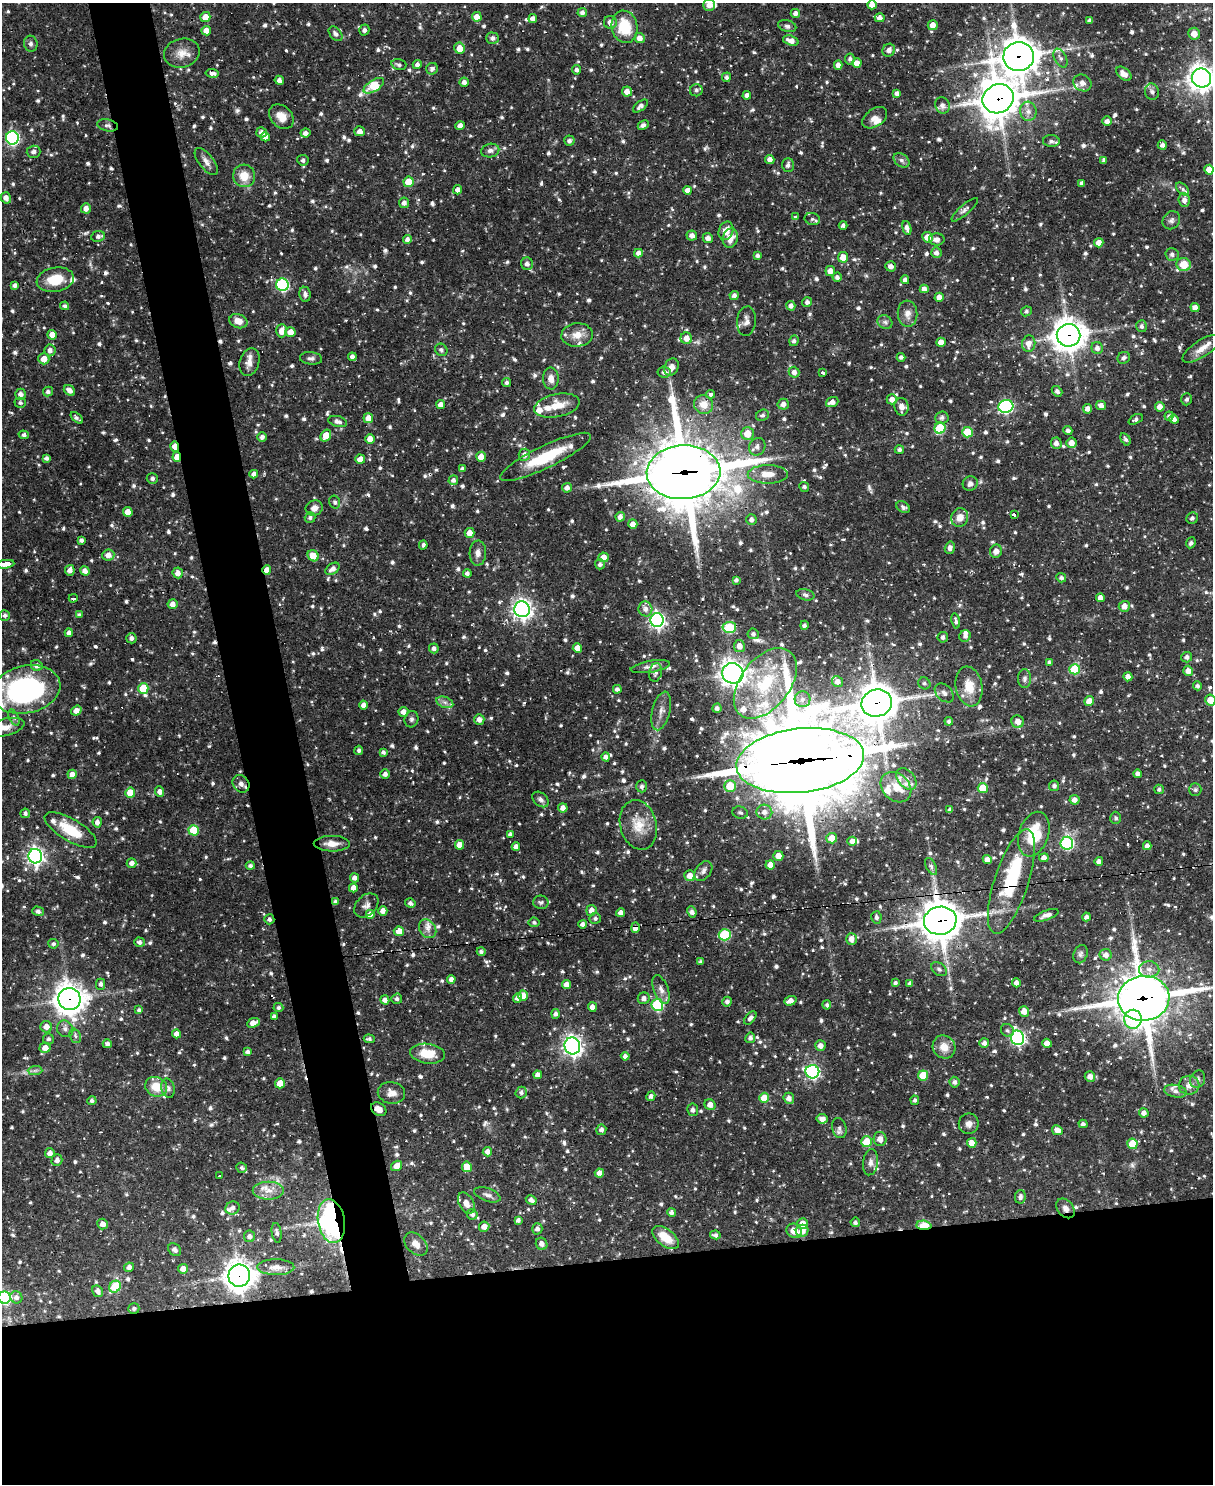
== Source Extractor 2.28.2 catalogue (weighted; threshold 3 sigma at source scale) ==
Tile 11 of 4 x 3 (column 3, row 3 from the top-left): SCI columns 2424-3634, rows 247-1728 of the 4846 x 4826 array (HDU 1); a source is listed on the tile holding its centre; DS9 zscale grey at full resolution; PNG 1215 x 1486 px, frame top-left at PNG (2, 3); each listed source drawn as its Kron ellipse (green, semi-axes under 4 px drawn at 4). Shown black and unused: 19% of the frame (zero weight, under 2 of 3 exposures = <1% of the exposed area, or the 3 px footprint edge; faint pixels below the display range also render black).
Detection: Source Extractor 2.28.2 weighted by HDU 2 'WHT'; one run over the whole footprint, this tile lists its part. Background 0.0695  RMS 0.0028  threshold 0.0127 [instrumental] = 3 sigma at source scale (4.5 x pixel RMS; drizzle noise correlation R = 1.50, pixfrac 1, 0.05/0.05 arcsec/px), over >= 5 px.
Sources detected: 1198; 2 too faint to see at this stretch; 1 inside a brighter object's white glare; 11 cosmic-ray / hot-pixel residue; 1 long thin detection or spike segment (spike, bleed or trail) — neither listed nor drawn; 32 inside a brighter listed object's ellipse — not listed separately; of the other 1151, all 500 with FLUX_AUTO >= 0.7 (the completeness limit of this list) listed and drawn (651 fainter detections not listed), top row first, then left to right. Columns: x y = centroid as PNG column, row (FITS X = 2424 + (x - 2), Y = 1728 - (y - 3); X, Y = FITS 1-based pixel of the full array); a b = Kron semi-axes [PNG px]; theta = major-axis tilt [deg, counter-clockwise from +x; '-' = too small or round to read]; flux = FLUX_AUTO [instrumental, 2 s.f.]
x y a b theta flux
709 5 6 6 - 1.9
872 5 5 4 - 2.2
582 12 5 4 - 1
795 13 5 4 - 1.3
205 17 5 5 - 3.5
477 17 5 5 - 2.5
880 18 5 4 - 1.9
533 19 4 4 - 1.3
1090 21 4 4 - 0.98
610 22 6 6 - 1.9
933 25 5 5 - 2.4
787 26 9 5 -16 0.9
624 27 16 13 -80 9.8
364 30 5 5 - 0.93
206 31 4 4 - 2.5
336 34 8 5 -50 1.1
1194 34 6 5 - 2.8
492 38 6 6 - 1.1
640 38 5 5 - 1.8
791 41 8 5 -18 2.2
31 44 8 7 - 0.84
460 48 5 5 - 3.4
889 50 7 6 - 1.6
182 53 18 14 14 3.7
1019 57 15 14 - 570
1060 58 10 6 -62 1
850 59 5 4 - 0.72
857 63 4 4 - 2.3
399 65 7 5 -15 0.79
417 65 4 4 - 1
838 65 4 4 - 1.8
432 69 6 5 - 1.1
576 70 4 4 - 0.9
212 73 6 4 -9 1.4
1124 74 9 5 -39 1.9
726 77 5 4 - 0.75
1202 78 9 9 - 280
279 80 4 4 - 1.3
464 82 4 4 - 1.2
1082 83 9 8 - 1.4
374 86 11 5 33 12
696 90 6 6 - 0.84
627 92 5 5 - 1.9
1152 92 8 7 - 1.1
897 93 4 4 - 1.2
747 95 4 4 - 1.4
998 99 16 14 30 710
942 105 8 7 - 1.3
640 106 9 4 38 1.3
1028 111 10 8 -83 1.9
281 117 14 10 -44 3.3
875 118 14 9 36 1.8
1107 121 5 4 - 1.3
107 125 10 6 -13 0.88
643 125 6 4 25 1.1
460 126 4 4 - 1.6
360 131 5 5 - 1.6
262 132 5 5 - 1.3
305 133 5 4 - 1.4
265 137 5 4 - 2.3
12 138 6 6 - 50
569 141 5 5 - 0.93
1051 141 8 6 -3 0.99
1162 145 5 4 - 1
490 151 9 7 11 1.2
34 152 7 6 - 1.2
770 159 4 4 - 1.4
303 160 6 5 - 0.77
901 160 9 6 -38 0.93
1104 160 4 4 - 0.79
206 161 16 7 -52 1.7
788 165 7 5 88 1
1209 170 5 4 - 3
244 176 11 11 - 4.5
409 182 5 5 - 5.1
1082 183 4 3 - 0.83
1183 189 8 5 -43 0.78
458 190 4 4 - 1.4
688 190 4 4 - 1.9
6 198 6 5 - 1.6
1184 200 7 5 -87 1.6
404 203 5 5 - 1.2
86 208 5 5 - 1.7
965 210 17 5 41 1.1
796 216 4 3 - 1.1
812 219 8 6 -14 0.74
1171 220 9 8 - 1.1
843 225 4 4 - 0.71
907 228 7 4 -74 1.4
726 231 9 7 71 2.9
692 235 5 5 - 1.3
98 236 7 5 9 1.2
927 237 5 5 - 2.9
708 238 5 5 - 1.6
730 238 9 7 77 2.8
407 239 4 4 - 1.1
937 239 7 6 - 1.3
1099 243 4 4 - 2.4
638 253 4 4 - 1.6
936 253 5 5 - 1.2
1172 254 6 6 - 0.98
758 256 4 4 - 0.77
843 257 5 5 - 3.4
527 264 6 6 - 1.3
1184 264 7 6 - 5.1
891 266 5 5 - 1.5
830 271 5 5 - 1.9
837 277 4 4 - 1
55 280 19 12 10 7.3
905 280 4 4 - 0.96
282 285 6 6 - 37
15 286 4 4 - 0.96
924 289 4 4 - 1.7
305 294 7 5 -81 1.2
734 295 4 4 - 0.98
939 297 4 4 - 2
807 302 5 5 - 1.1
64 306 4 4 - 0.76
791 306 5 4 - 1.3
1195 308 5 4 - 1.9
1026 311 5 5 - 0.74
908 314 13 9 -84 2.2
238 321 9 7 -20 3
746 321 15 9 84 1.7
885 322 8 6 -36 0.83
1142 326 6 5 - 0.88
282 331 6 5 - 2.9
290 332 5 5 - 2.3
52 335 5 4 - 2.4
577 335 16 11 5 3.5
1068 335 12 11 - 420
686 338 6 5 - 2.4
794 341 5 4 - 0.76
941 342 5 4 - 2.2
1029 343 8 6 84 2.2
1097 348 6 5 - 1.3
1201 349 22 8 33 2.9
50 350 6 5 - 1.4
441 350 6 6 - 0.72
352 357 4 4 - 1.1
901 357 4 4 - 0.89
311 358 11 6 -6 0.98
1124 358 6 5 - 0.98
44 359 5 5 - 2.8
249 362 14 9 72 2.2
671 367 9 7 63 1.9
664 372 6 5 - 1.2
794 372 5 5 - 1.5
823 373 3 3 - 0.74
551 379 11 8 -85 2
507 383 4 4 - 0.71
69 390 6 4 -37 1.5
48 391 5 4 - 0.78
1057 391 6 4 -43 0.83
20 394 5 5 - 1.4
710 394 4 4 - 0.99
892 399 5 5 - 1.7
1186 399 6 5 - 0.81
832 402 6 4 19 1.7
20 403 6 5 - 0.74
783 404 5 5 - 1.5
441 405 4 4 - 1.8
704 405 10 9 - 3.5
1101 405 5 4 - 1.6
557 406 23 11 12 5.5
1006 406 7 6 - 52
902 407 9 7 -80 1.7
1160 407 5 4 - 2.5
1088 409 4 4 - 1.5
762 415 7 5 26 0.76
1169 416 4 4 - 0.91
942 417 7 6 - 1.1
77 418 7 3 -40 0.72
368 418 5 5 - 2.6
1136 419 7 4 28 0.81
1174 419 5 4 - 1.3
338 421 9 5 -14 1.4
940 428 6 5 - 16
1068 431 5 4 - 1
967 432 5 5 - 8.3
747 433 6 6 - 4.6
24 435 5 4 - 1
326 436 6 5 - 3.5
262 437 5 5 - 1.1
370 439 5 4 - 2.4
1125 439 7 4 -59 0.72
1056 443 5 5 - 1.4
1071 443 5 5 - 2.2
175 447 5 4 - 3
757 447 9 8 - 1.5
899 450 4 4 - 0.86
524 455 6 5 - 1.4
177 457 5 4 - 2.8
481 457 5 5 - 2.8
545 457 50 11 26 13
46 458 4 4 - 0.84
360 459 5 4 - 2.9
462 469 4 4 - 0.9
683 472 37 27 3 2200
254 474 4 4 - 1.3
768 474 20 9 0 4
152 478 5 5 - 0.81
453 480 5 5 - 1
970 484 8 7 - 1
804 487 5 4 - 0.77
567 488 5 4 - 1.4
335 502 6 5 - 0.74
903 507 7 5 -33 0.76
314 508 9 7 19 1.7
128 512 5 4 - 3.1
1014 514 4 3 - 13
310 517 5 5 - 0.77
620 517 5 4 - 1.2
960 517 9 8 - 2.5
1192 518 6 5 - 0.9
751 520 5 5 - 1.2
633 524 5 4 - 1.8
469 533 5 5 - 2.7
81 540 4 4 - 0.85
1191 543 5 4 - 0.87
423 545 4 3 - 0.7
950 548 6 5 - 1.1
996 551 6 6 - 1.9
478 553 12 8 87 1.6
108 555 6 5 - 1.8
313 556 6 5 - 3.9
604 557 5 5 - 3.2
5 564 9 4 7 45
600 564 5 5 - 0.9
332 569 8 5 35 1.5
70 570 5 4 - 1.4
267 570 5 4 - 2.2
85 571 5 4 - 1.5
178 573 5 5 - 1.7
467 573 4 4 - 0.9
1061 578 5 4 - 0.88
736 580 4 4 - 0.7
805 595 9 5 -13 0.72
73 598 4 3 - 1.3
1100 598 4 4 - 1.6
172 604 5 5 - 1.7
1124 606 5 5 - 1.8
522 609 8 7 - 140
645 609 7 7 - 1.6
5 615 5 5 - 0.76
79 615 4 4 - 0.79
657 620 7 6 - 95
956 621 7 3 -78 0.75
804 625 4 4 - 0.87
729 627 6 5 - 14
69 633 4 4 - 1.2
753 634 5 5 - 0.86
965 636 6 5 - 1
943 637 5 5 - 0.87
131 638 5 5 - 1
739 646 6 5 - 2.4
434 648 5 5 - 1.1
577 648 5 4 - 3.1
1187 657 5 5 - 1
1049 662 4 4 - 0.7
37 665 6 5 - 1.4
650 667 20 5 10 1.7
1075 669 5 5 - 15
1188 671 5 5 - 2
656 672 9 6 76 1.3
733 673 11 10 - 230
1128 677 4 4 - 1.8
1024 678 9 6 88 0.93
837 682 6 5 - 1.5
765 683 40 24 52 23
924 683 6 5 - 0.73
969 686 20 13 -80 5.7
1197 686 4 4 - 0.78
143 688 5 5 - 8.9
26 689 35 23 12 54
617 689 4 4 - 0.95
944 693 11 7 -44 1.4
803 699 8 8 - 1.3
1210 700 5 5 - 4.1
1089 701 5 4 - 2.6
445 702 9 5 -19 1.1
877 703 15 13 14 650
363 705 4 4 - 1.5
717 708 4 4 - 1
76 711 5 4 - 2.1
661 711 20 9 76 2.2
403 712 5 5 - 1.7
14 717 8 4 -64 0.72
411 719 8 7 - 0.83
479 719 5 5 - 1.4
949 721 4 4 - 0.7
1018 722 6 6 - 2.4
4 727 20 8 13 3.2
359 750 4 4 - 0.8
383 752 4 4 - 0.81
606 757 4 4 - 1.1
800 761 64 32 6 4600
72 774 4 4 - 1.9
385 774 5 4 - 1.2
1137 774 4 4 - 1.1
906 779 12 8 -49 1.9
241 784 9 7 -51 1.8
642 786 6 5 - 0.78
730 786 6 5 - 7.8
1054 786 5 5 - 0.88
896 787 17 13 -44 4.7
983 788 5 5 - 7.6
1159 789 5 4 - 0.7
1195 790 6 6 - 0.75
160 792 5 4 - 1.6
130 793 5 5 - 6
540 799 9 6 -41 1.1
1074 800 5 5 - 1.6
563 808 4 4 - 1.5
950 810 4 4 - 0.84
764 812 8 7 - 1.9
25 813 5 5 - 0.89
740 813 8 6 -15 0.75
1116 818 6 5 - 0.7
97 822 5 4 - 1.4
638 825 25 18 -75 5.9
71 830 29 11 -31 8.9
194 830 5 5 - 9.5
510 834 4 4 - 0.9
1034 834 23 14 71 12
832 838 5 5 - 3.3
852 841 5 4 - 1.4
1067 843 6 6 - 42
332 844 18 8 0 3
460 845 5 4 - 3.2
1147 846 4 4 - 1.2
516 847 4 4 - 1.4
35 856 7 7 - 120
778 856 5 5 - 2.8
1044 858 5 4 - 1.9
987 859 4 4 - 1.8
1099 861 4 4 - 1.3
132 863 5 4 - 1.4
770 865 4 4 - 2.5
250 866 4 4 - 0.86
931 866 9 5 -64 0.79
703 871 11 7 53 1.3
689 876 5 5 - 2.7
354 878 4 4 - 1.3
1011 882 55 17 72 20
353 888 4 4 - 2.2
335 902 4 4 - 0.94
541 902 7 6 - 0.75
410 903 5 4 - 1
366 905 14 10 44 1.7
591 910 5 5 - 2
38 911 6 4 -16 0.98
383 911 5 4 - 2
692 912 6 4 -64 1
621 913 4 4 - 1.5
370 915 5 5 - 2.2
1046 915 13 4 20 1.3
876 917 6 5 - 0.87
1086 917 4 4 - 0.86
595 918 5 5 - 0.75
269 919 5 5 - 0.93
940 921 16 14 10 720
534 922 5 5 - 0.73
582 924 4 4 - 0.94
635 928 5 4 - 2.5
428 929 10 8 -54 1.7
399 931 5 4 - 2.8
725 935 6 5 - 19
851 939 6 5 - 1.9
140 942 5 4 - 0.86
53 944 5 4 - 0.7
481 952 4 4 - 0.7
1080 954 9 7 68 0.86
1106 955 6 6 - 1.5
701 962 3 3 - 0.71
939 969 8 6 -37 0.8
1149 969 10 8 -3 2
451 979 4 4 - 1.4
895 983 4 3 - 0.72
910 983 4 3 - 0.77
1016 983 4 4 - 1.4
101 984 5 4 - 0.85
567 984 4 4 - 1.8
661 989 15 7 -68 1.8
523 996 5 5 - 3.4
518 998 5 4 - 1.5
644 998 6 5 - 1.3
1144 998 26 22 6 880
70 999 11 11 - 360
397 999 5 5 - 0.83
385 1000 4 4 - 1.4
790 1001 6 4 19 1.9
727 1002 5 5 - 0.93
657 1005 6 6 - 25
827 1005 4 4 - 0.74
592 1007 4 4 - 1.8
278 1008 5 4 - 0.77
139 1010 4 3 - 0.7
1024 1011 5 5 - 2.5
555 1014 5 4 - 0.84
274 1017 4 4 - 1.1
750 1018 8 4 51 1.1
1133 1019 9 9 - 12
253 1023 6 4 22 2.3
46 1027 6 5 - 1.8
65 1029 9 7 -51 1.2
1007 1030 7 6 - 0.71
177 1034 4 4 - 1.8
75 1036 7 5 -70 0.74
750 1038 5 5 - 0.9
1018 1038 7 6 - 62
48 1039 5 5 - 0.76
369 1039 5 4 - 0.75
984 1043 5 5 - 1.1
1047 1043 5 4 - 1.8
107 1044 4 4 - 0.98
572 1046 8 8 - 130
820 1046 5 5 - 1.6
944 1047 12 11 - 3.5
45 1048 5 5 - 2.4
248 1052 4 4 - 0.91
427 1054 17 10 -8 6.1
625 1056 4 4 - 1.1
35 1071 7 4 1 0.71
812 1072 7 6 - 55
538 1075 4 4 - 1.3
923 1075 5 5 - 7.5
1090 1076 5 5 - 1.7
1198 1079 9 7 67 1
954 1082 5 5 - 0.99
280 1083 5 5 - 3.2
1189 1085 10 9 - 2.5
156 1087 11 9 -24 5.1
168 1088 10 6 -77 0.96
1175 1091 11 6 -11 1.5
521 1092 6 5 - 0.82
391 1093 13 11 -10 2.1
651 1096 5 4 - 1.2
764 1098 5 5 - 5.3
789 1098 5 5 - 1.5
915 1100 5 4 - 0.72
92 1101 4 4 - 0.86
710 1105 6 5 - 1.8
379 1109 8 6 -32 2
693 1110 6 5 - 1.1
1144 1113 4 4 - 1.5
822 1119 5 4 - 1.5
969 1124 10 10 - 1.5
1083 1124 4 4 - 0.82
839 1128 10 7 -73 0.89
601 1130 5 5 - 1
1057 1130 5 5 - 2.2
880 1139 7 6 - 2
867 1142 5 5 - 7.2
972 1143 5 4 - 2.5
1132 1144 5 5 - 7.2
487 1152 5 4 - 1.6
50 1153 5 4 - 1.6
57 1160 6 5 - 1.2
870 1162 13 7 82 1.4
397 1166 6 5 - 2.7
467 1167 5 5 - 6.1
242 1168 5 5 - 0.83
599 1173 4 4 - 1.8
220 1176 4 3 - 4
268 1191 15 9 0 3
487 1195 14 6 -19 1.2
1020 1197 7 5 80 1.1
531 1200 6 4 -29 1.2
466 1203 11 7 -61 2.2
233 1208 7 6 - 1.1
1066 1208 11 7 -52 1.6
671 1212 4 4 - 1
472 1214 5 5 - 1.1
518 1220 4 4 - 0.85
331 1221 22 13 -80 73
855 1222 5 4 - 0.81
103 1224 5 5 - 1.8
802 1224 5 5 - 3.2
924 1225 7 4 -4 15
484 1227 5 5 - 2
537 1229 6 5 - 1.1
794 1231 8 7 - 2.9
802 1231 6 6 - 2.4
277 1233 10 5 -81 0.81
715 1235 5 4 - 0.9
249 1236 6 5 - 1.1
666 1238 16 8 -37 6.3
416 1244 13 9 -43 2.1
542 1244 6 5 - 1.6
175 1250 7 5 -45 1.2
129 1267 5 4 - 1.2
276 1267 18 8 -1 2.5
183 1269 5 5 - 2.2
239 1276 11 11 - 320
115 1287 6 5 - 13
98 1291 6 5 - 1.3
16 1297 6 6 - 1.2
4 1298 6 6 - 36
134 1308 5 5 - 0.73
Overlapping masked pixels (flux is a lower limit): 21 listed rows (the first 20) at x y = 1019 57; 998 99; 1068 335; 175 447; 177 457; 683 472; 267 570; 877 703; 800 761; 241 784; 1011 882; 335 902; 940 921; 635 928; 1144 998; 70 999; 379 1109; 1066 1208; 331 1221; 924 1225
Isophote crosses this tile's border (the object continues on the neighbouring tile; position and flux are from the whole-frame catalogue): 9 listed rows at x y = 709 5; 872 5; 1202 78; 5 564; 26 689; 1210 700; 4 727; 1144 998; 4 1298